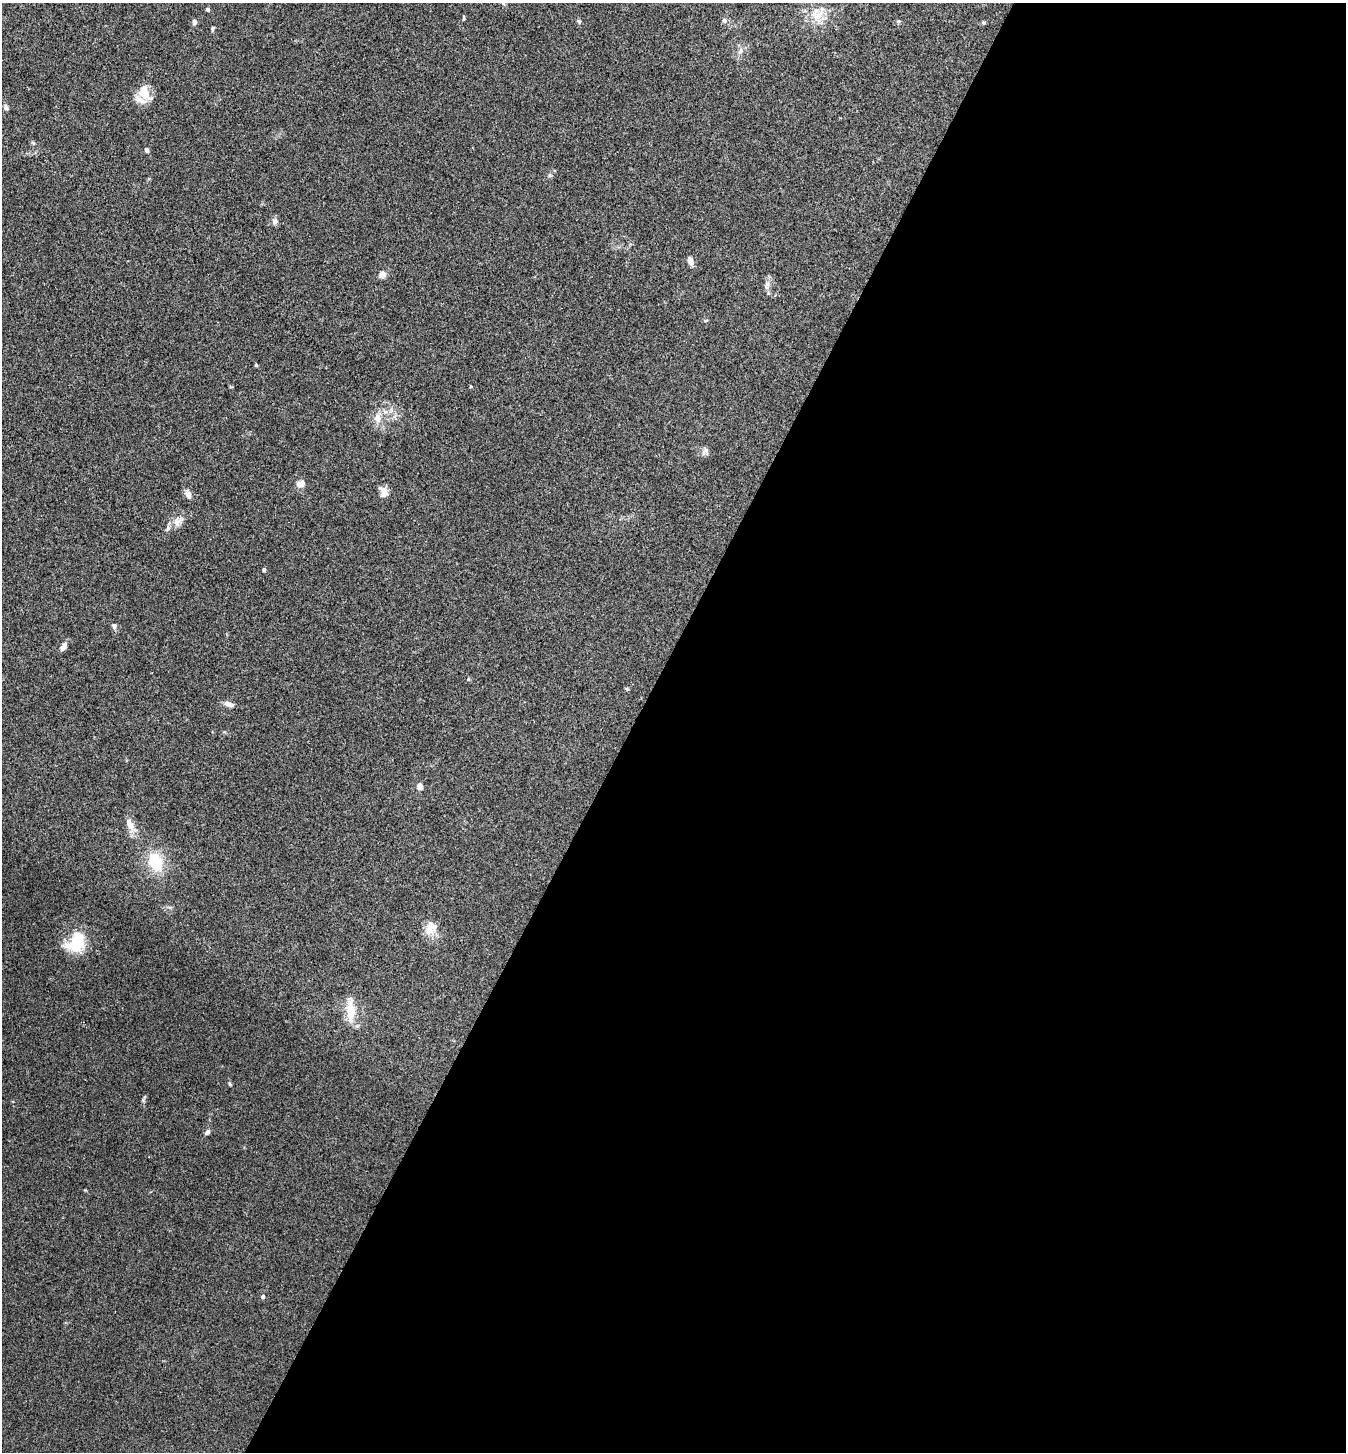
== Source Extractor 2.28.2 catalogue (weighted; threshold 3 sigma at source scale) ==
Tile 12 of 4 x 4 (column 4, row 3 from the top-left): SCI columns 4182-5525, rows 1452-2901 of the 5811 x 5804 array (HDU 1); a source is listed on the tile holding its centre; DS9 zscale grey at full resolution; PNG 1348 x 1454 px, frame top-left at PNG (2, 3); no overlay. Shown black and unused: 53% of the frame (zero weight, under 3 of 4 exposures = <1% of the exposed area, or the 3 px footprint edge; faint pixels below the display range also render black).
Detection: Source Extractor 2.28.2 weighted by HDU 2 'WHT'; one run over the whole footprint, this tile lists its part. Background 0.0798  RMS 0.0056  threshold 0.0251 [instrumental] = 3 sigma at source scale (4.5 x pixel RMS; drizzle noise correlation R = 1.50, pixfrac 1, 0.05/0.05 arcsec/px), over >= 5 px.
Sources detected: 45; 2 inside a brighter listed object's ellipse — not listed separately; the other 43 listed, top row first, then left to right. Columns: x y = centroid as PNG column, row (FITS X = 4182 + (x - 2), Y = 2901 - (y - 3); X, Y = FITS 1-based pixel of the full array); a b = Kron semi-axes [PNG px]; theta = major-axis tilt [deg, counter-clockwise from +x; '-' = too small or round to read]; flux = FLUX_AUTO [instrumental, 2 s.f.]
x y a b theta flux
503 3 6 4 -90 0.95
208 9 5 4 - 1.1
818 15 25 12 40 9.1
464 18 7 3 -89 0.59
724 20 7 6 - 1.4
579 21 6 5 - 0.84
899 21 6 4 43 0.68
194 22 7 5 87 1.4
983 23 5 5 - 0.8
212 29 6 4 69 0.84
740 51 10 5 62 1.8
144 92 21 14 -68 8.7
6 107 7 5 -54 1.5
33 143 6 5 - 0.82
147 150 6 5 - 1.2
550 175 6 5 - 0.91
275 221 9 7 -67 1.9
690 260 10 6 -75 2.8
382 274 9 8 - 3.2
767 285 15 7 88 2.8
706 320 5 3 - 0.59
256 365 4 4 - 0.62
470 386 4 3 - 0.51
377 418 13 9 79 4.6
703 453 10 5 88 1.6
301 484 12 8 16 2.9
383 491 12 8 -88 4.4
188 494 12 7 -59 2.5
177 521 14 11 49 4.7
264 570 5 4 - 0.92
114 626 7 6 - 1.4
63 647 9 6 63 2.7
627 689 6 3 -19 0.57
229 704 11 6 -15 2.9
420 786 6 5 - 3.4
130 825 24 8 -63 5.2
155 862 20 14 -65 19
431 928 18 13 56 7.4
76 942 26 20 52 20
351 1011 30 9 -89 11
230 1084 5 4 - 0.64
207 1132 8 6 48 1.3
263 1296 5 4 - 1.2
Isophote crosses this tile's border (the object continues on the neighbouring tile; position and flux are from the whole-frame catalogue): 1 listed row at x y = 503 3